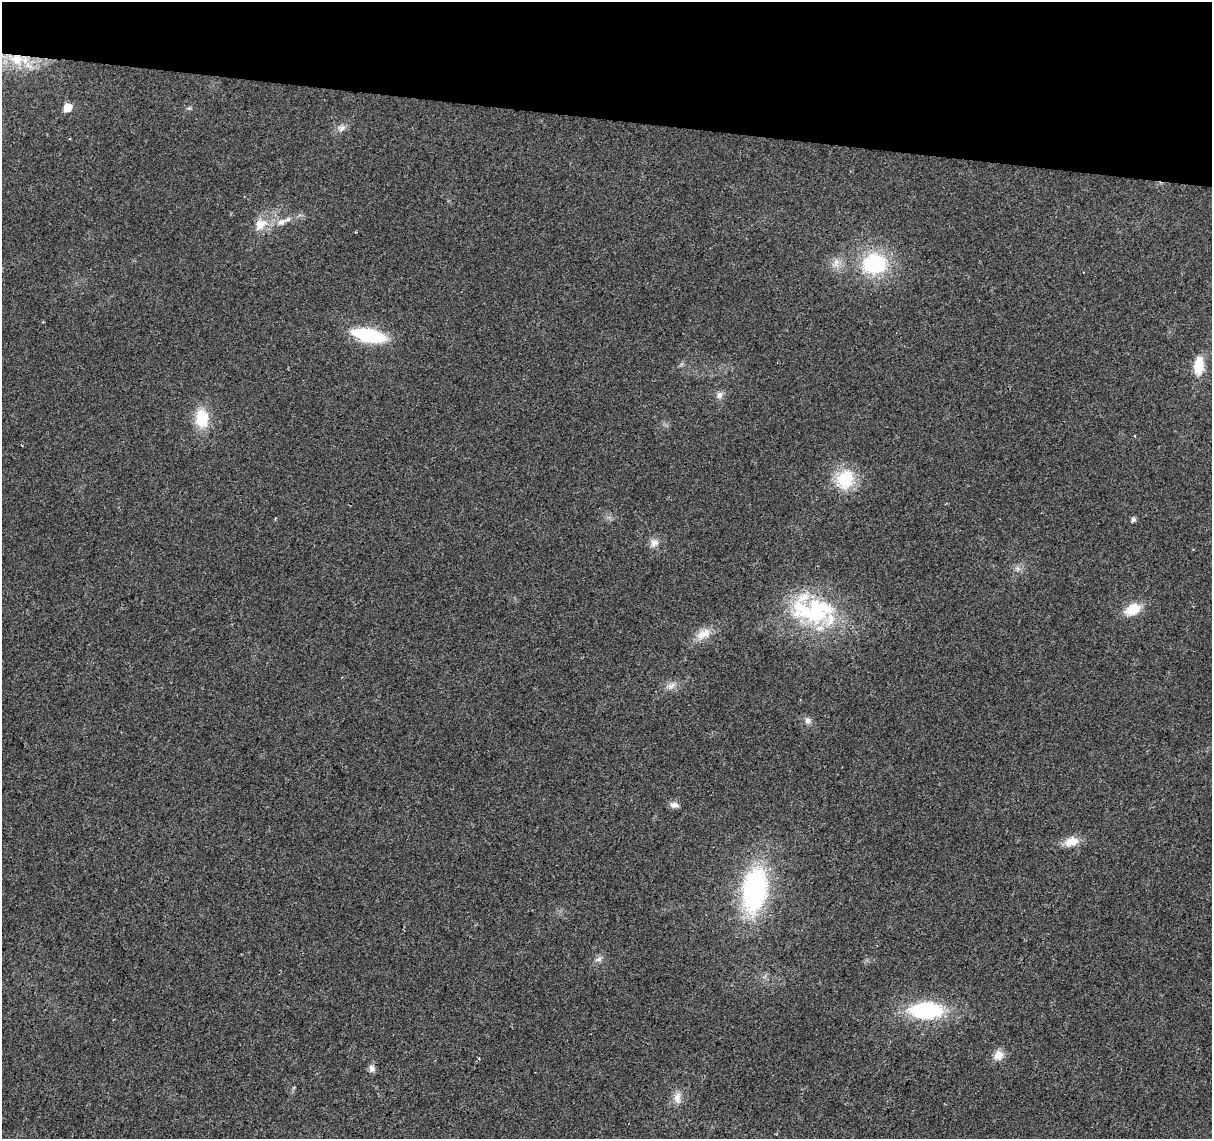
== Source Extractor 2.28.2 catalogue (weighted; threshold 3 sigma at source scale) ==
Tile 2 of 4 x 4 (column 2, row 1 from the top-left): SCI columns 1211-2420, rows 3637-4773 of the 4847 x 5057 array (HDU 1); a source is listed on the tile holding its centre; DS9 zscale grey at full resolution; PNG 1214 x 1141 px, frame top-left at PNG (2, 2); no overlay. Shown black and unused: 10% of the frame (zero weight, under 2 of 3 exposures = <1% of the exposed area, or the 3 px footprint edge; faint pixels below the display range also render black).
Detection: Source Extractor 2.28.2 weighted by HDU 2 'WHT'; one run over the whole footprint, this tile lists its part. Background 0.0273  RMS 0.0063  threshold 0.0285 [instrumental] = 3 sigma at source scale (4.5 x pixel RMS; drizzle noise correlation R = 1.50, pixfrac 1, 0.0396/0.0396 arcsec/px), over >= 5 px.
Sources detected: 29; all 29 listed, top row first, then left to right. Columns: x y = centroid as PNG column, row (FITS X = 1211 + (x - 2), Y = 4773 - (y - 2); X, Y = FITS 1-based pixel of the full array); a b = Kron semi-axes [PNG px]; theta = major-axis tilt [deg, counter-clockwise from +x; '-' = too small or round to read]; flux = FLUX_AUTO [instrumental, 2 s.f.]
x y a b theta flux
17 59 16 14 -7 14
67 107 6 5 - 13
341 128 10 8 40 3.1
69 139 3 2 - 0.55
282 221 14 7 22 4.6
260 224 20 13 45 10
355 232 3 2 - 0.57
836 262 10 6 89 3.1
874 264 21 18 4 55
369 335 37 13 -12 37
1199 365 17 9 85 16
719 395 10 8 74 2.6
202 418 18 13 89 21
845 479 24 20 64 24
1133 519 5 5 - 2
654 543 12 10 31 3.7
1133 609 15 10 24 14
813 610 58 35 -12 78
704 634 21 12 28 8.5
671 686 11 7 30 3.3
808 721 9 8 - 2.4
674 805 11 7 -7 3
1071 842 17 11 21 8.4
754 890 39 21 82 120
598 960 7 4 2 1.5
926 1011 30 15 1 61
998 1055 12 10 47 5.9
372 1068 9 8 - 2.7
677 1097 15 9 81 5
Overlapping masked pixels (flux is a lower limit): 1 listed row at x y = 17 59